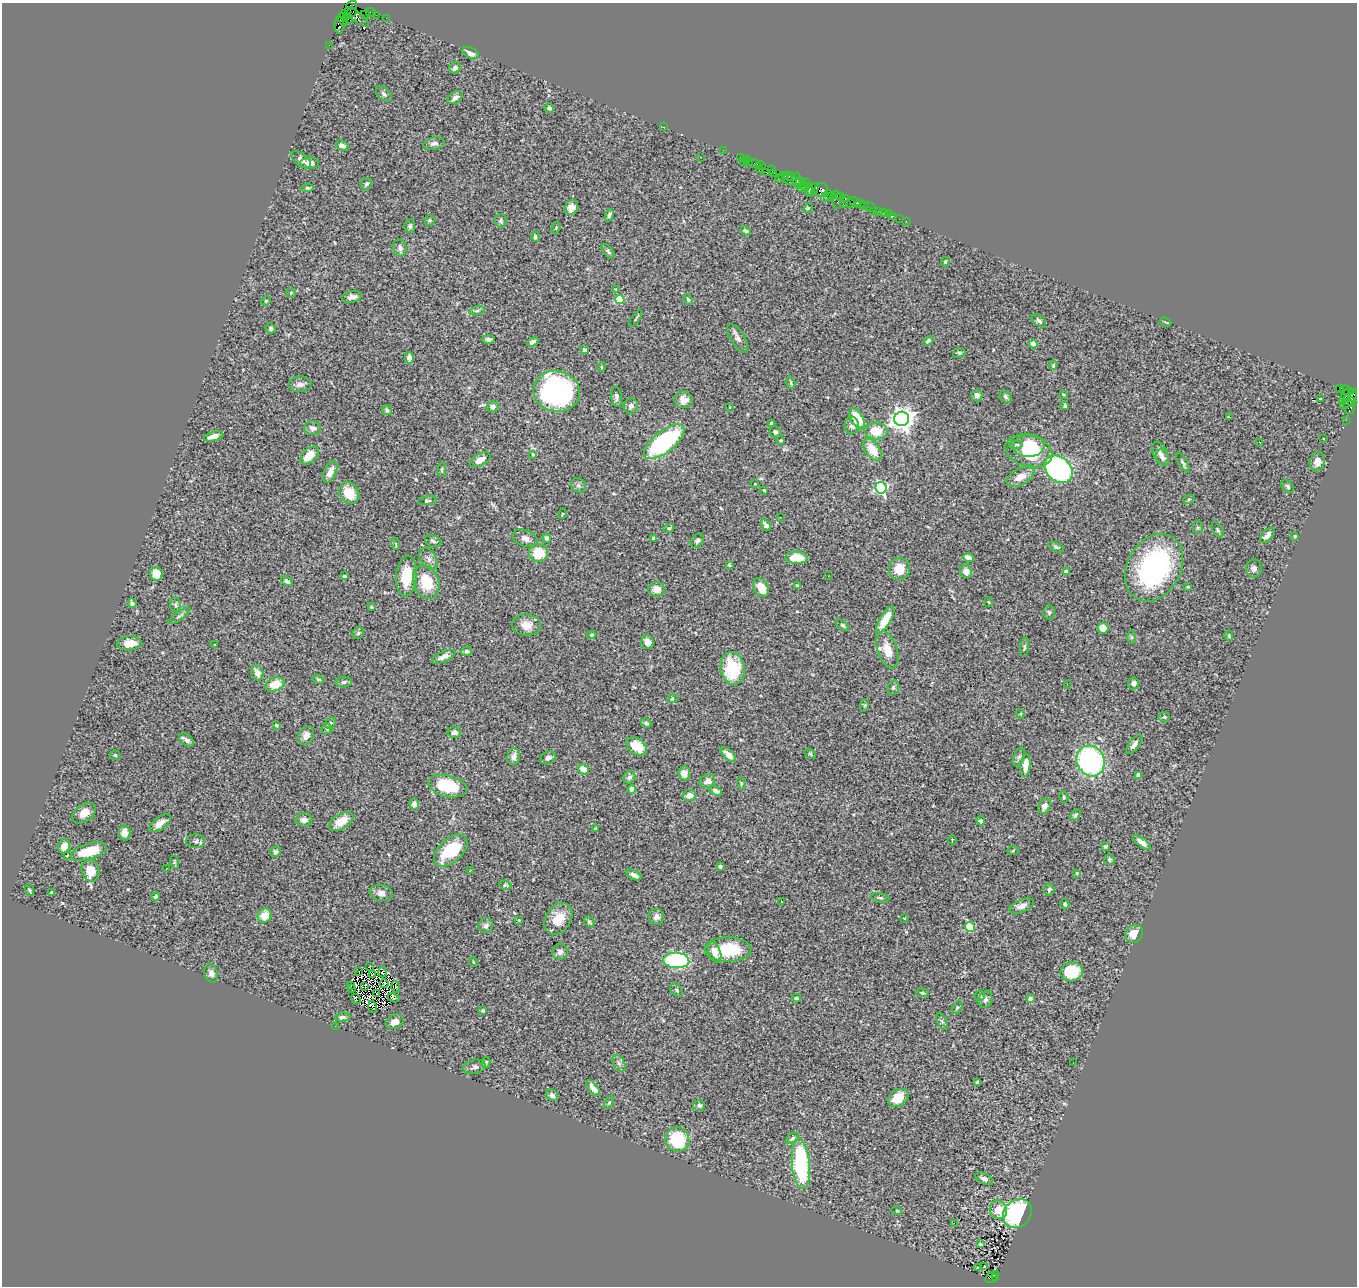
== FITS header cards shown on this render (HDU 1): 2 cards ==
NAXIS1  =                 1355
NAXIS2  =                 1284

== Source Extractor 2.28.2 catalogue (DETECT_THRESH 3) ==
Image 1355 x 1284 px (HDU 1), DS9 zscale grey, 1 PNG px = 1 image px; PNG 1359 x 1288 px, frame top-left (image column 1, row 1284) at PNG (2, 3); each listed source drawn as its Kron ellipse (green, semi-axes under 4 px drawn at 4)
Background 2.47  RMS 0.072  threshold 0.217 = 3 sigma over >= 5 px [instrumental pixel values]
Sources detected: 359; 4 with non-positive FLUX_AUTO (blend fragments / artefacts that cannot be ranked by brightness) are neither listed nor drawn; the other 355 listed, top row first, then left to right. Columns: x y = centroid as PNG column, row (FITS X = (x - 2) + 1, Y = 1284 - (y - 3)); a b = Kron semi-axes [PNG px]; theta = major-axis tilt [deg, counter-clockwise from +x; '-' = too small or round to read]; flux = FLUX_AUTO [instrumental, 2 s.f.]
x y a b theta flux
351 5 5 3 - 94
371 12 5 2 - 170
350 13 7 2 31 480
344 15 4 3 - 130
365 15 5 2 - 150
376 15 2 2 - 35
357 17 14 5 -38 580
349 18 5 4 - 520
386 18 2 2 - 58
343 20 7 3 -59 440
339 25 8 4 89 550
329 45 2 2 - 44
471 53 9 5 -25 36
455 68 6 5 - 21
384 94 9 5 -45 13
455 98 8 5 37 18
549 108 5 4 - 10
663 127 3 2 - 110
434 144 11 6 8 18
342 145 6 4 -20 17
723 150 2 2 - 57
740 157 2 2 - 58
701 158 2 2 - 4.6
746 159 2 2 - 120
301 160 11 6 -37 18
743 162 2 2 - 230
749 162 3 2 - 120
309 163 9 6 0 24
754 164 6 3 -20 260
760 165 5 3 - 190
772 169 4 3 - 180
759 170 3 2 - 150
766 172 3 2 - 180
774 173 3 2 - 55
785 176 3 2 - 140
789 176 6 3 -18 320
781 177 7 3 29 190
791 180 13 4 -19 730
797 180 7 2 -81 330
800 182 4 3 - 350
807 183 4 2 - 350
366 184 6 5 - 8.1
804 186 3 2 - 120
308 188 6 4 6 7.1
801 188 2 2 - 100
809 189 6 3 83 950
813 190 8 3 52 440
821 190 7 6 - 1100
826 196 6 2 57 97
831 196 2 2 - 140
840 196 3 2 - 160
845 199 3 2 - 140
837 200 9 3 -86 530
855 201 6 3 -20 550
850 203 4 3 - 150
843 204 2 2 - 89
860 204 4 3 - 150
864 206 3 3 - 180
571 207 8 6 50 42
870 207 6 3 -26 140
808 208 5 4 - 5.8
873 211 2 2 - 36
879 211 3 3 - 270
883 213 3 2 - 34
888 214 2 2 - 28
609 215 6 3 69 11
893 216 2 2 - 22
899 219 2 2 - 29
430 220 5 5 - 9.9
501 221 7 6 - 8.6
906 221 2 2 - 14
410 226 7 5 81 12
556 228 6 3 66 5.4
746 231 5 4 - 7
535 237 5 4 - 8
400 248 8 6 -77 16
608 251 8 5 -51 8.9
945 262 4 3 - 7.1
616 289 4 4 - 4
291 293 5 4 - 6
352 297 10 5 13 22
688 299 6 4 -62 6.8
620 300 4 4 - 290
266 301 5 4 - 5.6
477 311 8 4 13 11
636 319 9 2 55 5.6
1039 321 8 5 -39 12
1166 322 6 2 -27 5.5
271 328 5 4 - 10
738 338 16 7 -58 22
488 340 6 4 -7 13
928 341 6 4 39 10
533 342 6 3 30 12
1033 344 4 4 - 66
585 350 3 3 - 21
959 353 6 5 - 8.2
409 358 5 4 - 19
1053 365 4 3 - 5
601 367 5 3 - 3.9
791 383 6 4 -73 6.5
300 384 11 7 4 24
1339 388 4 3 - 1400
1347 390 7 3 -20 130
557 391 23 20 -12 1000
1063 394 4 3 - 3.9
977 395 6 5 - 21
1005 396 7 5 -48 10
616 397 10 5 -82 17
1345 397 9 2 60 500
1320 398 3 2 - 3.4
1349 399 12 5 54 1200
684 400 9 8 - 34
1352 402 4 4 - 350
631 406 7 7 - 25
1065 406 4 3 - 11
1349 406 8 5 -80 530
493 407 6 5 - 17
729 407 3 3 - 14
387 410 5 4 - 11
1229 417 4 2 - 7.5
857 418 11 6 -57 120
902 419 7 7 - 4000
1346 420 2 2 - 38
771 423 4 3 - 14
852 425 8 7 - 15
313 428 8 7 - 25
876 431 11 8 -4 110
775 432 6 5 - 9.5
214 436 10 4 14 34
1323 439 3 2 - 5.7
781 440 3 2 - 4.8
664 442 24 10 38 620
1260 442 3 2 - 4.9
1016 445 7 4 4 7.5
1029 446 15 11 4 140
872 450 12 7 -55 82
1029 451 24 15 -15 230
1161 453 12 6 -64 23
533 454 4 3 - 4.9
309 455 11 6 43 77
1162 457 8 6 -74 15
480 460 11 6 28 38
1317 462 10 7 78 38
1183 463 11 4 -60 11
1058 469 16 12 -42 970
442 470 7 3 81 5.3
330 472 12 6 65 36
1020 477 15 8 27 52
755 484 3 2 - 5.5
578 485 8 6 -46 12
1288 487 7 5 -51 8.4
881 488 6 5 - 750
764 490 3 3 - 4
349 493 11 9 -52 100
1189 499 6 3 19 5.7
427 501 9 4 9 6.9
562 514 5 3 - 3.4
780 517 3 2 - 4.6
766 525 6 3 -57 32
1198 527 6 5 - 8.2
669 528 5 4 - 7
1218 530 8 5 -58 10
1267 535 9 5 47 28
1295 536 4 4 - 5.2
525 538 13 8 -20 29
547 538 4 4 - 22
653 539 4 3 - 13
433 541 9 5 -25 12
697 541 7 6 - 13
396 544 6 4 -71 5.9
1056 547 8 4 -23 8.6
538 553 9 8 - 120
797 558 11 6 -2 100
969 558 5 4 - 47
428 559 12 7 -55 23
729 565 3 3 - 5.8
1154 568 36 26 61 810
899 569 11 10 - 79
1254 569 9 8 - 19
966 571 7 6 - 33
1066 572 4 4 - 31
156 574 6 6 - 87
345 576 4 3 - 5.4
407 576 20 10 84 150
828 576 2 2 - 9.1
287 581 6 4 -32 12
426 582 17 12 -71 130
798 586 4 4 - 7.6
761 587 10 7 -63 62
1188 587 3 3 - 6.6
657 589 8 7 - 40
988 602 5 3 - 4.6
132 603 5 4 - 10
175 605 7 5 -86 9.8
371 607 3 2 - 4.5
1049 612 7 6 - 8.8
179 616 13 3 34 9.5
885 620 15 5 59 120
526 625 14 10 -6 50
843 625 7 4 -36 7.3
1103 628 6 5 - 57
358 633 6 5 - 7.4
591 635 5 4 - 5.6
1229 636 5 4 - 6.1
1132 637 6 4 -90 7.3
648 642 7 6 - 31
129 643 12 7 4 56
214 645 3 2 - 3.7
1025 647 10 4 85 8.1
887 650 19 10 -71 79
467 651 5 5 - 12
444 657 12 5 23 26
732 668 16 12 -81 260
257 673 8 6 -68 32
318 679 6 4 -17 6.5
344 682 8 5 2 11
1133 683 6 5 - 16
275 684 10 6 17 82
1067 684 2 2 - 8
893 688 7 5 74 11
672 699 5 3 - 4.3
865 705 6 4 71 6.2
1021 714 5 3 - 4.7
1164 717 6 5 - 9.5
331 723 6 5 - 8.6
646 723 5 3 - 9.7
276 725 4 3 - 9.9
327 729 5 5 - 6.2
454 732 7 5 -10 19
306 735 9 7 63 28
187 740 8 5 -38 17
1134 744 11 5 50 22
637 746 12 7 -36 100
810 754 6 4 -31 6.4
115 755 5 4 - 6.2
728 755 9 5 -42 41
514 757 8 6 79 26
1019 757 10 5 66 12
548 758 8 6 24 16
1091 761 16 13 -64 830
1026 765 11 5 84 44
583 769 6 5 - 45
684 773 7 6 - 33
1138 775 4 4 - 21
629 777 6 5 - 16
707 781 8 6 25 30
741 783 6 4 -72 6.1
448 786 20 10 -14 230
632 789 4 4 - 83
716 791 6 4 -21 17
689 796 6 5 - 37
1064 797 6 4 -63 7.4
414 804 5 5 - 19
1044 806 8 6 67 30
84 813 13 8 36 44
1076 815 6 4 51 8
304 820 8 6 3 23
341 821 13 7 31 76
981 821 4 4 - 14
160 823 12 6 36 39
596 828 4 3 - 4
125 833 8 6 -88 30
952 840 4 2 - 3.2
196 841 9 7 3 16
1142 842 10 4 -35 32
64 846 7 5 71 45
1105 847 4 3 - 7.7
89 851 19 8 16 110
451 851 20 11 43 240
1013 851 5 3 - 5
276 852 5 4 - 14
68 855 2 2 - 34
1109 860 5 5 - 8.4
174 862 6 4 -72 5.7
720 866 4 3 - 7.5
166 869 3 2 - 9.3
471 870 3 2 - 13
90 871 11 9 -76 76
1077 873 4 3 - 4.1
634 875 8 4 -29 25
505 885 6 4 -7 6.6
29 890 6 3 -67 5.7
1049 890 6 5 - 12
52 892 3 3 - 11
381 893 11 8 -10 24
156 896 5 4 - 7.7
880 898 9 4 -11 8.7
782 901 3 2 - 5.2
1065 904 5 4 - 8
1022 906 13 6 21 30
265 916 7 6 - 66
656 917 8 7 - 20
904 918 3 2 - 3
558 919 17 12 57 98
519 920 3 3 - 4.9
589 922 6 4 -46 8.9
486 926 8 7 - 19
970 927 5 4 - 190
1134 934 9 8 - 53
728 950 23 12 0 210
560 952 8 7 - 17
715 952 11 6 -70 51
676 960 13 7 -4 610
473 962 5 3 - 4.2
369 967 3 2 - 1.3
359 972 2 2 - 0.51
383 972 5 3 - 6.8
1072 972 11 9 13 210
211 973 9 6 -74 20
373 974 3 2 - 5.6
384 984 4 2 - 3.2
351 985 2 2 - 2.4
365 986 4 2 - 4.4
396 987 5 2 - 3.8
351 989 4 2 - 4
677 990 7 5 -43 10
922 993 6 3 -8 5.9
377 994 3 2 - 3.2
980 996 5 5 - 9.9
394 998 6 4 -25 12
797 998 4 3 - 8.5
356 999 5 2 - 3.9
985 999 9 6 71 15
1030 999 4 3 - 27
373 1007 6 2 -72 3.1
957 1007 7 4 62 8.1
483 1010 4 3 - 6.9
343 1017 8 4 5 15
942 1021 9 4 -66 11
395 1022 9 7 25 32
335 1026 2 2 - 41
486 1062 5 4 - 6.4
1073 1062 2 2 - 8.4
619 1064 9 5 -63 16
474 1067 11 7 12 17
977 1082 4 3 - 14
593 1088 9 4 -51 30
552 1095 7 5 -40 20
898 1098 11 8 34 82
609 1103 7 4 60 8.3
699 1105 6 5 - 14
792 1138 7 4 37 10
677 1139 12 11 - 220
801 1164 25 9 -85 550
984 1179 9 5 -26 15
998 1210 9 8 - 62
897 1211 5 3 - 3.8
1017 1214 16 13 45 520
954 1223 3 2 - 4.9
980 1244 3 2 - 5.2
984 1267 3 2 - 8.8
978 1268 4 2 - 6
996 1274 3 2 - 210
991 1278 6 5 - 710
995 1278 3 3 - 230
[4 non-positive-flux detections neither listed nor drawn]